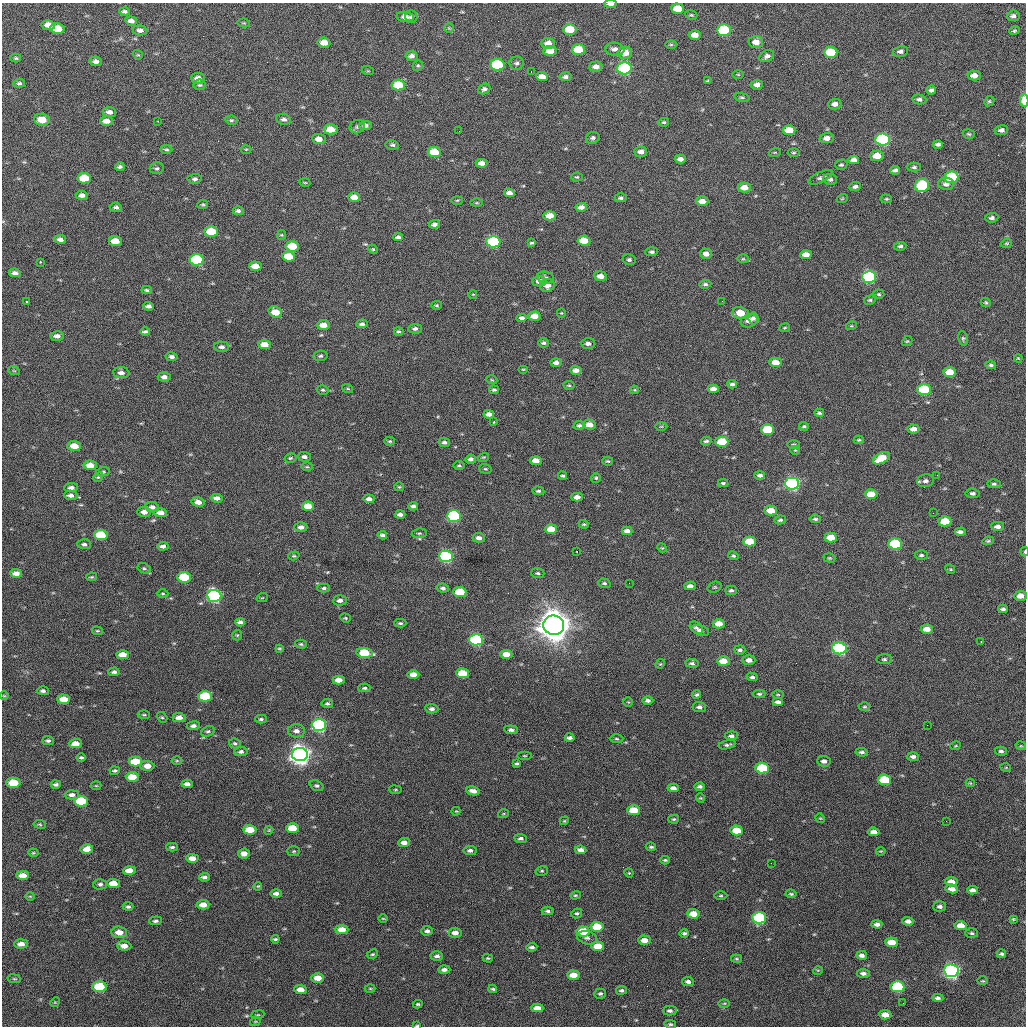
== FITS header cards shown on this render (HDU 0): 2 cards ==
NAXIS1  =                 1024 / length of data axis 1
NAXIS2  =                 1024 / length of data axis 2

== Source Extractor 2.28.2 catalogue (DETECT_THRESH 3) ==
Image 1024 x 1024 px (HDU 0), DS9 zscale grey, 1 PNG px = 1 image px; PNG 1028 x 1028 px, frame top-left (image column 1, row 1024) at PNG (2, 3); each listed source drawn as its Kron ellipse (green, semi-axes under 4 px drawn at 4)
Background 320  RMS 15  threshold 46.2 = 3 sigma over >= 5 px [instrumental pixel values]
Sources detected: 503; of the 503, the 500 brightest by FLUX_AUTO listed and drawn (3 fainter detections omitted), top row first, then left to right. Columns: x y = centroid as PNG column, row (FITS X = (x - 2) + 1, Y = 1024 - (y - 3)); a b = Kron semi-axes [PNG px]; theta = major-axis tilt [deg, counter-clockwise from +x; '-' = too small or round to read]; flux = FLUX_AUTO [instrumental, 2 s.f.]
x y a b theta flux
610 4 6 3 -3 3.6e+03
678 9 6 5 - 1.8e+04
124 11 5 4 - 2.1e+03
691 15 6 4 -20 1.4e+03
1013 16 6 5 - 3.0e+03
405 17 9 5 -6 6.9e+03
411 17 6 6 - 2.4e+03
131 21 6 4 -7 4.1e+03
244 23 6 4 -10 1.1e+03
48 25 7 5 -11 8.3e+03
449 28 5 5 - 1.1e+03
57 29 7 5 -10 2.3e+04
570 29 6 5 - 2.8e+04
140 30 7 5 -6 3.7e+03
724 30 7 5 0 6.0e+04
1014 30 5 4 - 1.4e+03
695 35 6 4 2 7.8e+03
324 42 6 5 - 1.0e+04
756 42 7 6 - 8.6e+03
548 43 7 5 -2 9.7e+03
671 45 6 4 0 1.2e+03
615 49 10 6 -6 4.8e+03
578 50 6 5 - 2.8e+04
550 51 6 5 - 1.1e+04
900 51 7 5 11 3.2e+03
831 52 7 5 -1 4.2e+04
625 53 7 6 - 1.6e+04
138 55 5 4 - 1.1e+03
411 56 6 5 - 4.0e+03
767 56 8 5 27 3.3e+03
16 58 5 4 - 1.6e+03
96 61 6 5 - 3.4e+03
516 63 7 6 - 2.8e+03
497 65 7 5 -6 8.2e+04
418 66 5 4 - 1.4e+03
596 67 6 5 - 5.6e+03
624 68 7 6 - 1.5e+05
368 71 6 4 -17 1.0e+03
531 71 2 2 - 8.7e+02
738 74 6 4 -1 9.9e+02
974 75 6 5 - 5.8e+03
542 77 6 4 -4 7.2e+03
565 77 6 4 8 2.7e+03
198 78 7 5 -4 6.6e+03
708 81 4 3 - 1.5e+03
19 83 6 4 6 1.9e+03
200 85 6 5 - 1.8e+03
398 85 7 5 -6 3.1e+04
757 85 6 5 - 4.6e+03
484 89 6 5 - 2.9e+03
931 90 5 4 - 2.7e+03
742 97 8 4 -10 1.7e+03
919 99 7 5 -9 2.7e+03
1024 100 6 3 88 2.0e+04
989 101 5 4 - 1.6e+03
835 104 7 5 2 4.8e+03
109 112 6 5 - 4.1e+03
284 119 7 5 -12 3.4e+03
42 120 8 6 -5 1.6e+04
231 120 6 4 -11 1.7e+03
106 121 6 4 -4 7.1e+03
158 121 3 2 - 6.1e+02
664 122 5 4 - 1.4e+03
365 125 6 4 4 3.7e+03
357 127 8 6 23 3.2e+03
331 129 7 5 0 1.6e+04
789 130 6 5 - 1.7e+04
1001 130 7 5 7 3.4e+03
459 131 2 2 - 1.4e+03
969 134 6 4 -16 1.6e+03
593 138 7 6 - 2.5e+03
827 138 7 5 7 5.9e+03
319 139 7 5 -8 7.3e+03
883 140 7 6 - 1.3e+05
938 144 5 4 - 2.7e+03
392 145 7 4 -10 1.9e+03
166 149 6 4 -1 1.6e+03
246 149 5 3 - 1.1e+03
434 152 6 5 - 2.6e+04
641 152 6 5 - 5.2e+03
775 152 6 4 18 1.2e+03
794 153 6 4 -4 1.3e+03
877 156 6 5 - 1.3e+04
680 159 5 4 - 4.7e+03
854 160 5 4 - 4.9e+03
481 163 6 4 -3 5.6e+03
841 165 6 5 - 1.7e+03
120 167 5 3 - 2.1e+03
914 167 6 4 0 1.8e+03
157 168 7 6 - 2.2e+03
895 170 5 4 - 2.5e+03
577 177 6 4 2 1.4e+03
821 177 13 5 25 3.0e+03
951 177 7 6 - 7.2e+04
84 178 7 5 -5 2.6e+04
195 179 7 5 5 2.7e+03
830 179 7 5 -10 2.7e+03
305 182 5 3 - 1.0e+03
946 184 8 6 -2 4.0e+03
922 185 7 6 - 8.3e+04
855 187 6 4 7 2.9e+03
744 188 6 5 - 9.6e+03
509 193 5 4 - 4.5e+03
82 195 6 4 -4 4.4e+03
354 197 6 4 -5 9.1e+03
621 198 6 4 0 2.2e+03
842 199 5 3 - 8.6e+02
886 199 6 4 -6 1.3e+03
457 200 5 3 - 1.0e+03
702 201 6 4 -1 8.3e+03
476 203 6 3 0 1.0e+03
203 204 5 3 - 1.2e+03
116 207 6 4 -6 2.5e+03
581 207 6 4 6 4.4e+03
238 211 5 4 - 2.5e+03
550 216 6 4 0 1.2e+04
992 218 7 4 6 2.6e+03
434 224 5 4 - 3.3e+03
211 231 7 5 -3 3.2e+04
281 235 5 4 - 1.2e+03
398 237 5 3 - 2.4e+03
60 239 6 4 -8 3.9e+03
115 241 6 5 - 1.5e+04
584 241 6 5 - 1.8e+04
493 242 7 5 -3 1.0e+05
531 243 4 3 - 1.3e+03
1006 243 6 4 19 1.4e+03
292 246 6 5 - 2.9e+04
900 246 6 4 8 2.1e+03
373 249 5 4 - 1.2e+03
652 252 6 4 3 2.4e+03
706 254 6 5 - 6.0e+03
806 255 6 4 2 9.2e+03
289 256 6 5 - 2.4e+04
743 259 6 4 1 1.3e+03
197 260 7 5 -4 8.6e+04
629 260 6 5 - 2.1e+03
40 262 3 2 - 3.8e+03
255 266 6 4 -3 1.3e+04
15 273 6 4 -7 3.5e+03
600 276 6 5 - 7.1e+03
869 277 7 6 - 1.6e+05
545 278 8 6 -10 2.8e+03
539 281 7 5 0 6.8e+03
705 284 6 4 5 1.9e+03
547 286 7 6 - 5.5e+03
147 290 5 4 - 1.5e+03
473 294 4 2 - 7.0e+02
879 294 5 4 - 1.4e+03
870 300 6 4 14 1.6e+03
27 301 3 2 - 1.4e+03
722 301 2 2 - 4.7e+02
986 302 5 4 - 1.4e+03
436 305 5 4 - 1.4e+03
148 306 5 4 - 3.0e+03
275 312 7 5 -20 1.7e+04
561 313 4 4 - 9.4e+02
740 313 8 6 -12 1.6e+04
534 316 6 4 3 1.1e+04
522 318 5 4 - 3.4e+03
753 318 6 5 - 2.5e+03
749 321 8 6 22 6.1e+03
362 324 5 4 - 2.6e+03
323 325 6 5 - 1.0e+04
851 326 5 3 - 9.5e+02
785 328 5 3 - 9.9e+02
415 329 7 5 1 2.8e+03
398 331 5 3 - 1.4e+03
145 332 5 3 - 2.2e+03
57 336 7 4 -4 4.7e+03
963 339 7 4 -81 1.8e+03
907 341 5 4 - 1.2e+03
543 343 5 4 - 2.0e+03
588 343 7 5 -3 3.5e+03
264 345 6 4 -5 1.2e+04
222 347 7 5 -2 3.2e+03
320 356 7 5 8 2.2e+03
172 357 6 4 -10 3.2e+03
1018 358 4 3 - 8.3e+02
556 362 6 4 0 3.8e+03
775 362 6 4 0 1.2e+04
991 365 5 4 - 1.8e+03
523 369 5 3 - 9.6e+02
576 370 6 4 -1 5.1e+03
14 371 6 3 -19 1.0e+03
949 372 6 5 - 1.7e+04
121 373 8 5 -5 4.0e+03
164 377 6 4 -3 4.4e+03
492 380 5 3 - 1.1e+03
732 384 5 4 - 2.3e+03
569 385 5 4 - 1.2e+03
348 389 6 3 -19 1.0e+03
713 389 5 4 - 5.8e+03
924 389 7 5 0 6.3e+04
323 390 6 4 -14 1.6e+03
494 390 5 3 - 1.6e+03
634 390 4 4 - 1.1e+03
819 413 5 4 - 1.6e+03
489 414 5 4 - 5.1e+03
494 422 3 2 - 1.5e+03
589 424 6 5 - 7.9e+03
579 425 5 4 - 2.1e+03
661 426 6 4 1 1.2e+03
804 426 5 3 - 1.5e+03
913 429 6 4 -3 6.6e+03
767 430 6 5 - 4.2e+04
859 440 5 4 - 1.3e+03
390 441 5 4 - 1.4e+03
706 441 5 3 - 1.7e+03
444 442 6 4 -13 3.0e+03
722 442 6 5 - 4.1e+04
793 444 6 3 0 1.2e+03
74 446 7 5 -3 1.3e+04
795 450 4 4 - 1.0e+03
304 457 6 4 -1 3.3e+03
483 457 6 3 18 1.1e+03
290 458 6 4 15 1.5e+03
881 458 9 5 28 2.3e+04
471 459 5 4 - 3.3e+03
536 461 6 4 -3 1.0e+04
608 461 5 4 - 1.4e+03
90 465 6 4 -3 1.1e+04
459 466 5 4 - 1.7e+03
307 467 6 4 0 1.3e+03
485 469 6 4 -18 1.5e+03
103 472 7 4 12 1.8e+03
760 475 5 4 - 2.8e+03
937 475 2 2 - 5.8e+02
563 476 4 4 - 1.6e+03
98 477 5 4 - 1.3e+03
596 478 5 5 - 1.5e+03
926 481 8 6 12 3.7e+03
723 483 5 3 - 1.7e+03
792 484 7 6 - 2.4e+05
994 484 6 4 -1 1.9e+03
399 487 5 4 - 1.2e+03
71 488 7 4 5 3.9e+03
538 491 6 3 -4 1.8e+03
972 493 7 5 -6 3.0e+03
871 494 6 4 1 1.7e+04
70 495 7 4 -3 4.1e+03
577 497 5 4 - 5.6e+03
217 498 6 4 -6 5.0e+03
369 499 5 4 - 4.3e+03
198 502 7 5 -12 6.5e+03
308 506 6 4 -5 1.5e+04
413 506 5 4 - 3.0e+03
152 507 7 5 -12 3.6e+03
771 511 6 5 - 1.4e+04
144 512 7 5 -2 6.1e+03
160 512 6 4 -3 7.0e+03
933 513 2 2 - 6.3e+02
400 514 5 3 - 3.6e+03
454 516 7 5 -3 1.3e+05
815 519 5 3 - 1.8e+03
780 520 6 4 8 1.9e+03
945 521 6 5 - 2.5e+04
584 524 5 4 - 1.3e+03
997 526 6 4 0 4.0e+03
301 527 6 4 0 4.8e+03
551 529 6 4 -2 1.5e+04
627 531 5 4 - 5.6e+03
960 532 5 4 - 3.2e+03
419 533 7 4 7 1.7e+03
101 535 7 5 -5 4.1e+04
382 535 5 3 - 2.5e+03
479 538 6 5 - 4.4e+03
831 538 6 5 - 1.7e+04
749 541 6 5 - 2.7e+04
988 541 6 3 8 1.3e+03
84 544 7 5 -2 2.7e+03
895 544 7 5 -2 7.9e+04
163 546 6 4 3 3.4e+03
662 548 5 4 - 1.1e+03
577 551 2 2 - 7.3e+02
1025 552 5 2 - 1.2e+03
921 555 6 5 - 1.9e+03
294 556 6 4 17 1.3e+03
446 556 7 5 -3 1.6e+05
734 556 5 4 - 1.6e+03
829 558 6 4 -18 1.3e+03
144 568 7 5 -27 1.8e+03
950 569 5 4 - 1.2e+03
16 573 6 4 -3 5.5e+03
538 573 6 5 - 2.0e+03
91 577 5 3 - 1.1e+03
184 577 7 5 -6 4.9e+04
604 583 6 4 -17 1.9e+03
629 583 3 2 - 8.9e+02
690 586 5 4 - 4.2e+03
714 587 7 5 20 1.5e+03
324 588 6 4 3 2.0e+03
443 588 6 4 -10 2.5e+03
731 590 6 5 - 2.1e+03
460 592 6 5 - 3.7e+04
163 594 6 3 0 1.2e+03
214 596 7 6 - 2.1e+05
1020 596 6 5 - 7.9e+03
262 598 6 3 19 1.1e+03
340 600 7 5 3 4.0e+03
1003 609 5 3 - 2.0e+03
345 618 5 4 - 1.3e+03
240 622 5 4 - 3.3e+03
400 623 6 4 -1 1.7e+03
719 624 6 4 1 1.2e+04
554 625 10 9 - 2.1e+06
696 628 7 5 -40 2.3e+03
927 629 6 4 2 9.4e+03
700 630 9 5 -17 4.5e+03
97 631 5 4 - 1.2e+03
237 635 5 5 - 1.5e+03
476 640 7 5 -3 1.4e+05
981 642 3 2 - 9.5e+02
301 644 6 4 -14 1.5e+03
279 648 4 3 - 1.1e+03
839 648 7 6 - 1.7e+05
740 650 5 4 - 2.1e+03
364 653 8 5 -7 4.4e+04
506 654 6 4 -4 1.2e+04
123 655 6 4 -2 1.3e+04
884 659 8 5 5 2.2e+03
749 660 6 5 - 4.5e+03
723 661 6 5 - 1.4e+04
692 663 7 4 -7 2.2e+03
660 664 5 4 - 1.0e+03
114 672 5 4 - 2.5e+03
462 673 6 5 - 3.1e+04
413 675 6 4 -1 9.8e+03
752 677 5 4 - 2.0e+03
339 680 6 4 -1 7.9e+03
364 688 6 4 1 1.8e+03
43 691 6 4 -2 2.5e+03
759 694 6 4 0 1.8e+03
778 694 6 4 -1 1.2e+03
697 695 4 4 - 1.6e+03
4 696 5 3 - 9.0e+02
205 696 7 5 0 5.0e+04
64 699 6 4 -2 1.5e+04
648 700 5 4 - 2.9e+03
628 702 5 4 - 9.6e+02
778 702 5 4 - 3.4e+03
327 703 5 4 - 1.9e+03
699 707 7 5 -7 3.0e+03
864 707 6 3 0 1.2e+03
432 709 6 4 -3 2.9e+03
144 715 6 4 -4 1.4e+03
162 717 6 4 -39 1.4e+03
179 718 6 4 -1 6.1e+03
261 719 6 4 0 1.8e+03
319 725 7 6 - 2.2e+05
927 725 2 2 - 5.3e+02
193 726 6 4 6 3.1e+03
511 730 6 4 -4 3.2e+03
208 731 7 5 25 1.9e+03
296 731 8 6 -1 4.9e+03
731 736 7 4 6 2.8e+03
570 738 5 3 - 2.6e+03
616 739 7 3 -1 1.3e+03
48 741 6 4 -1 2.2e+03
235 743 6 5 - 1.8e+03
75 744 6 4 2 1.0e+04
727 745 9 3 13 2.3e+03
955 746 5 3 - 9.3e+02
1021 746 5 3 - 9.0e+02
1001 751 6 4 -15 2.1e+03
241 752 7 4 7 2.8e+03
862 752 6 3 -8 2.4e+03
300 754 8 6 -2 9.1e+05
525 756 7 3 0 1.1e+03
81 757 4 3 - 1.8e+03
913 757 6 4 -1 3.1e+03
177 761 5 3 - 1.0e+03
824 761 7 5 -3 4.0e+03
135 762 7 5 0 3.4e+04
517 763 3 3 - 1.4e+03
147 766 7 5 -1 8.7e+03
762 768 7 5 -3 5.9e+04
1006 768 5 3 - 8.9e+02
115 771 5 3 - 2.0e+03
132 777 6 5 - 1.8e+04
884 780 7 5 -3 5.2e+04
13 783 7 5 0 3.2e+04
970 783 4 4 - 9.6e+02
56 784 5 3 - 2.3e+03
187 784 5 4 - 4.8e+03
96 786 5 3 - 1.0e+03
317 786 7 5 -22 2.3e+03
700 786 5 3 - 2.4e+03
673 788 5 4 - 4.2e+03
395 790 6 3 -7 1.1e+03
473 791 7 4 -9 5.0e+03
72 795 7 4 0 3.6e+03
700 798 4 4 - 1.1e+03
81 801 7 5 -2 4.4e+04
634 810 6 5 - 2.5e+04
456 811 4 3 - 8.9e+02
503 814 5 3 - 1.0e+03
820 818 5 4 - 9.4e+02
674 819 5 4 - 1.4e+03
564 821 5 3 - 9.7e+02
946 821 2 2 - 7.4e+02
40 824 6 4 -9 1.4e+03
292 828 6 5 - 2.2e+04
250 830 6 5 - 2.1e+04
269 830 4 3 - 9.3e+02
737 830 6 5 - 2.2e+04
874 832 6 4 -6 6.0e+03
521 838 6 4 -6 2.2e+03
404 842 6 4 2 5.5e+03
172 847 6 3 1 2.0e+03
651 847 5 3 - 1.4e+03
87 849 6 5 - 8.5e+03
470 850 6 4 7 2.9e+03
581 850 6 4 -7 4.9e+03
294 851 6 5 - 1.5e+03
881 851 5 3 - 8.9e+02
33 853 5 3 - 1.2e+03
244 853 6 5 - 5.9e+03
192 858 6 4 -2 7.6e+03
665 860 5 3 - 1.6e+03
771 863 2 2 - 7.8e+02
129 871 6 4 3 1.0e+04
542 871 6 4 19 1.4e+03
629 873 5 4 - 9.9e+02
23 875 6 4 1 8.5e+03
204 877 5 4 - 3.0e+03
951 882 6 4 -5 9.9e+03
113 883 6 4 -1 1.4e+04
100 884 6 5 - 2.3e+03
258 886 4 3 - 8.8e+02
952 889 6 4 -9 6.6e+03
972 890 5 4 - 3.6e+03
276 894 6 4 1 4.2e+03
791 894 5 3 - 1.4e+03
575 895 5 4 - 1.3e+03
30 896 5 3 - 8.4e+02
721 896 7 3 1 1.3e+03
203 905 6 4 2 9.1e+03
940 906 6 5 - 2.6e+03
128 907 5 4 - 2.0e+03
548 911 6 3 -1 2.1e+03
577 913 5 5 - 1.8e+03
693 914 6 4 -3 1.2e+04
383 918 5 3 - 9.5e+02
759 918 7 5 -4 1.1e+05
1013 919 3 3 - 1.1e+03
156 921 6 4 5 2.6e+03
908 921 6 4 -3 4.0e+03
877 924 5 4 - 4.0e+03
961 926 6 4 -6 1.0e+04
597 927 6 5 - 3.2e+04
342 930 6 4 0 1.3e+04
427 931 6 4 3 2.8e+03
583 931 6 5 - 3.4e+04
119 932 8 5 -4 9.0e+03
455 933 6 5 - 5.9e+03
684 933 4 3 - 2.0e+03
972 933 6 5 - 1.8e+03
587 938 10 6 -14 3.8e+03
275 939 4 3 - 1.5e+03
644 940 6 4 -2 8.2e+03
892 942 6 4 -6 1.6e+04
21 944 7 4 3 6.3e+03
124 946 7 5 -3 7.8e+03
598 946 6 4 -2 2.1e+04
532 947 5 4 - 2.6e+03
372 954 6 4 25 1.4e+03
1001 954 5 4 - 1.9e+03
862 955 5 4 - 3.9e+03
437 956 6 5 - 3.1e+03
488 958 5 4 - 1.3e+03
737 959 5 3 - 1.3e+03
444 969 6 4 2 3.5e+03
818 970 5 3 - 8.3e+02
951 971 7 6 - 3.5e+05
863 973 6 4 -9 3.4e+03
573 975 6 4 -4 1.2e+04
318 978 6 5 - 1.1e+04
14 979 7 3 -8 1.2e+03
983 981 5 3 - 1.1e+03
688 982 6 4 -9 3.0e+03
99 987 7 5 1 5.6e+04
897 987 7 5 -6 7.6e+04
370 988 5 3 - 1.0e+03
493 989 4 3 - 1.4e+03
301 990 6 4 -4 7.9e+03
621 990 5 4 - 1.8e+03
600 994 6 5 - 2.1e+03
938 998 5 4 - 2.5e+03
55 1002 5 4 - 1.0e+03
724 1003 6 4 1 1.4e+03
903 1003 2 2 - 7.7e+02
418 1004 5 3 - 1.3e+03
537 1008 6 4 -2 7.9e+03
670 1011 7 5 -1 2.7e+03
258 1015 6 3 7 1.2e+03
885 1015 6 4 -6 8.7e+03
255 1022 5 3 - 9.9e+02
670 1024 6 4 -13 1.6e+03
417 1026 4 2 - 1.2e+03
At the frame edge (FLAGS 8, measured only in part): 4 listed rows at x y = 610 4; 1024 100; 1025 552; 417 1026
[3 fainter detections neither listed nor drawn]